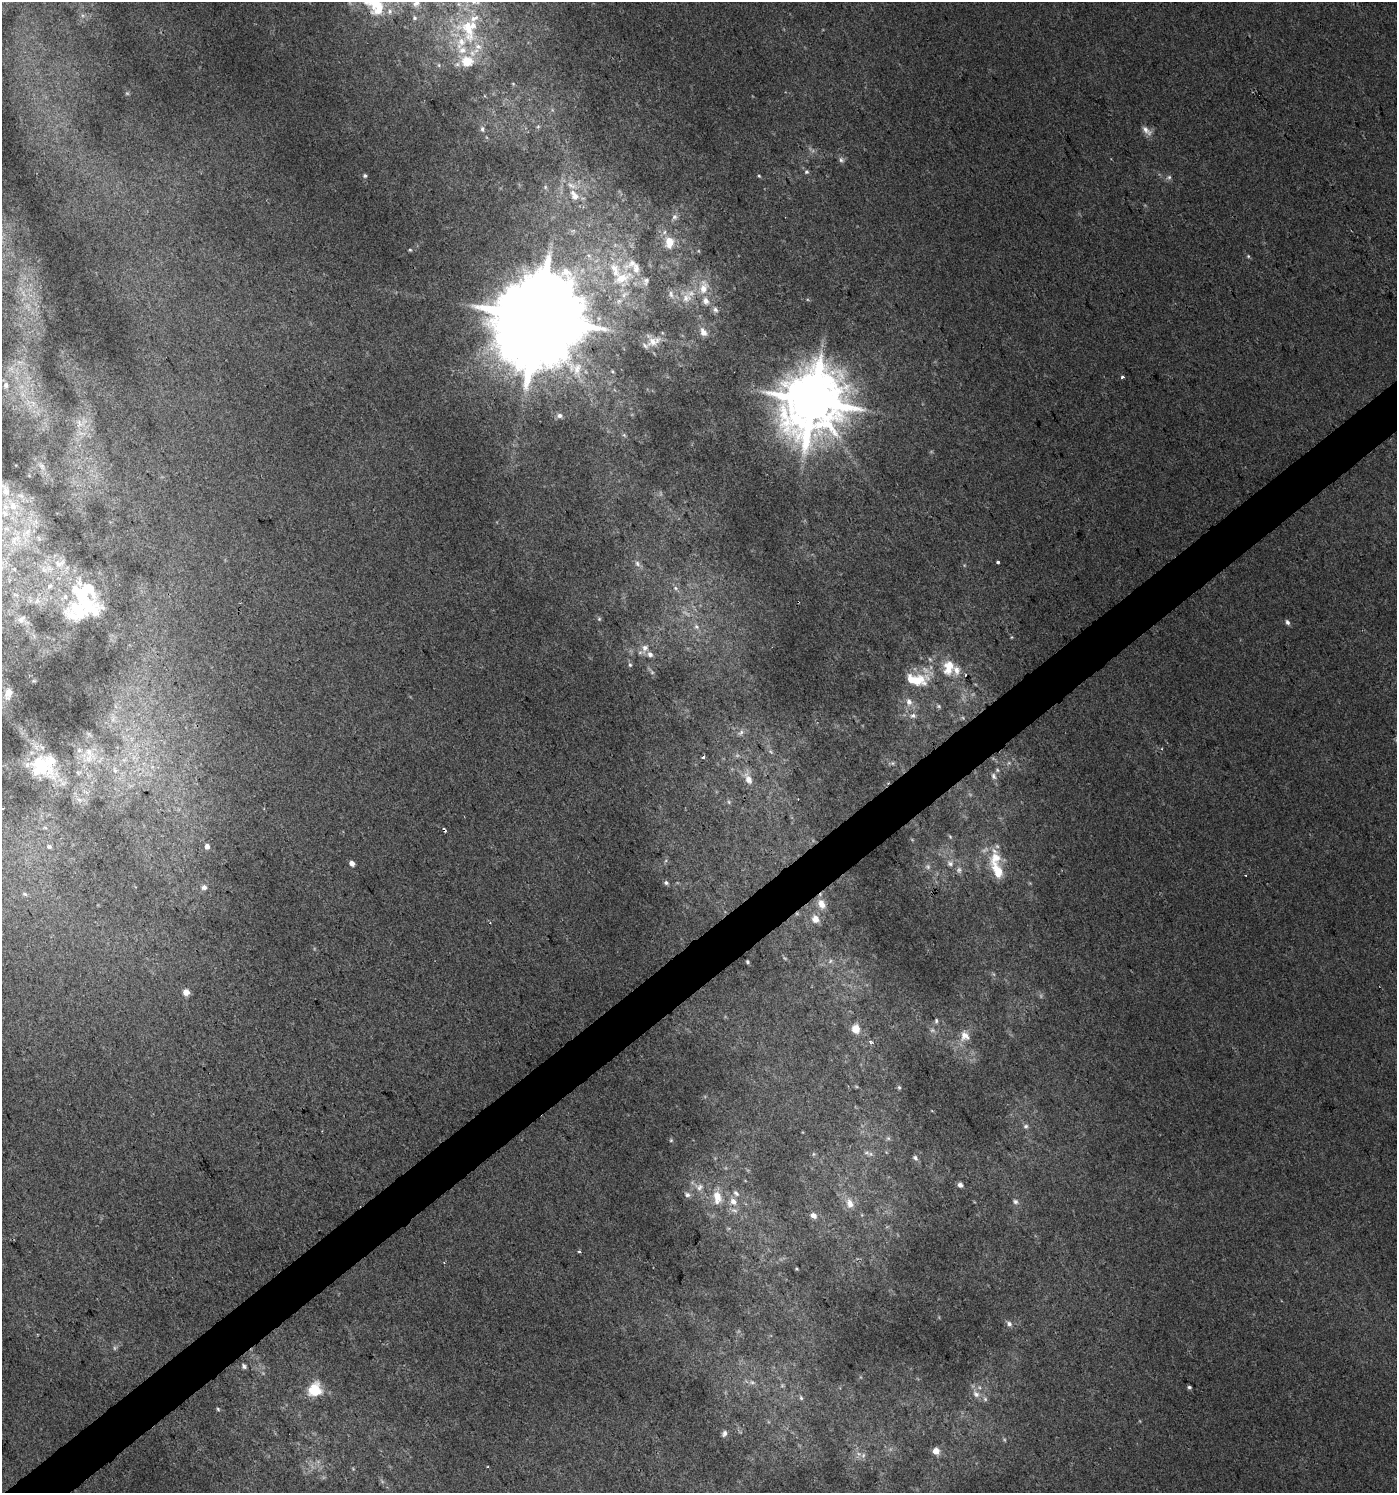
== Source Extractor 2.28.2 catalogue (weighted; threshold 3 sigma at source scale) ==
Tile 7 of 4 x 4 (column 3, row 2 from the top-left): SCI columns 2920-4314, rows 2986-4476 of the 5903 x 5967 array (HDU 1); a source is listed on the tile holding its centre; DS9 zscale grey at full resolution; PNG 1399 x 1495 px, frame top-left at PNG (2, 2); no overlay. Shown black and unused: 3% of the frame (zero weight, under 2 of 3 exposures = <1% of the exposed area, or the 3 px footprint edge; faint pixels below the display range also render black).
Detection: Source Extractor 2.28.2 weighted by HDU 2 'WHT'; one run over the whole footprint, this tile lists its part. Background 0.00676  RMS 0.0064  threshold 0.0287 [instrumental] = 3 sigma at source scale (4.5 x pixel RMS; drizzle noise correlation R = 1.50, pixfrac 1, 0.0396/0.0396 arcsec/px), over >= 5 px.
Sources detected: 165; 14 too faint to see at this stretch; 3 inside a brighter object's white glare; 3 cosmic-ray / hot-pixel residue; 1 long thin detection or spike segment (spike, bleed or trail) — not listed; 28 inside a brighter listed object's ellipse — not listed separately; the other 116 listed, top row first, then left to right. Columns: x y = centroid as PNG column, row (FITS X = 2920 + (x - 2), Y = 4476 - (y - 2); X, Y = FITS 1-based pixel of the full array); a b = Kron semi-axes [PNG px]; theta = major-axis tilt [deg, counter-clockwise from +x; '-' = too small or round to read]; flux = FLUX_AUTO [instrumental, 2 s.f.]
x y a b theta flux
416 3 12 8 34 4
376 5 58 22 -42 38
468 28 45 22 -79 43
538 126 6 3 20 0.82
482 129 8 5 -84 1.8
1146 130 16 8 -40 4.5
841 160 9 7 -18 2
806 172 6 5 - 1.3
365 176 6 5 - 1.2
759 176 5 3 - 0.74
1169 177 8 7 - 1.8
572 185 16 7 -18 6.5
545 187 6 5 - 1.2
575 196 11 10 - 6.7
674 217 8 7 - 2.3
669 242 14 11 85 10
410 250 5 4 - 0.75
1248 256 5 4 - 0.84
621 278 37 16 18 26
703 288 19 11 80 10
625 294 13 7 33 4.2
671 294 13 8 -75 3.7
686 298 17 13 47 9.8
715 310 8 7 - 2.2
537 317 26 23 -71 16000
703 332 11 8 -57 5
653 341 21 16 -1 9.8
612 371 5 4 - 0.88
1122 377 3 3 - 2
6 385 7 6 - 1.9
813 401 19 17 67 5000
559 415 8 7 - 2.4
81 423 24 12 26 9.5
624 435 7 4 -45 1.1
42 466 17 8 -54 5.7
13 505 20 13 -52 15
15 539 18 10 43 9.9
997 562 3 3 - 1.6
637 563 9 6 -54 2.4
60 564 19 12 25 11
675 588 6 5 - 1.5
37 600 9 6 64 2.6
87 605 46 28 -30 52
21 619 12 7 38 2.3
599 619 6 5 - 0.93
1287 622 6 5 - 1.9
696 627 8 6 -44 2.2
645 648 13 9 68 4.4
630 665 6 5 - 1.1
949 667 21 14 79 15
966 675 3 2 - 0.71
917 681 35 17 30 26
9 693 9 6 72 5.4
939 706 6 5 - 1.2
913 716 9 7 16 2.6
741 732 9 5 41 2
703 757 3 3 - 7.7
89 758 21 12 34 12
893 763 6 4 -90 1
40 764 38 22 -37 36
115 770 11 7 -68 3.8
997 770 6 5 - 0.97
993 776 9 6 -66 2.1
748 779 17 9 -64 6.6
79 800 9 6 -48 3.2
729 802 6 5 - 1.2
45 828 6 4 -2 1
444 830 5 3 - 1.6
950 837 6 5 - 1
49 846 7 6 - 1.6
207 846 5 4 - 3
995 858 23 17 -89 17
352 863 5 5 - 3.4
950 863 10 8 -33 4
928 867 7 5 47 1.7
959 870 9 6 -89 2.4
666 883 6 5 - 1.5
204 887 7 6 - 2.6
25 894 7 5 -18 1.3
822 904 14 9 -61 6.6
815 919 9 8 - 6.1
830 961 7 5 48 1.5
748 962 4 3 - 1
186 992 7 7 - 5.4
936 1021 8 5 82 1.3
856 1029 9 8 - 9
965 1036 14 12 -67 7.3
870 1042 6 5 - 1.4
899 1087 6 4 -67 1
1026 1126 7 7 - 1.8
888 1138 6 5 - 1.2
671 1140 5 5 - 0.81
866 1153 11 4 -4 2
915 1158 7 5 -33 1.6
960 1185 5 5 - 3.3
699 1187 13 11 5 5.8
736 1193 11 7 -49 2.9
687 1195 8 6 -24 2.3
717 1197 17 10 -84 11
733 1202 10 8 -42 5.2
1015 1202 8 7 - 2
850 1203 14 9 -72 6.3
814 1216 7 6 - 3.9
580 1252 3 3 - 1.4
797 1269 5 3 - 0.64
1009 1324 8 6 -44 2.4
244 1366 7 6 - 1.8
752 1382 8 6 -21 2.1
1189 1387 5 4 - 1.1
315 1390 6 6 - 73
976 1394 11 8 -45 4.8
801 1398 7 5 -72 1.3
218 1409 5 4 - 0.81
724 1433 8 6 60 2.3
936 1451 5 5 - 9.1
488 1466 3 2 - 0.59
Overlapping masked pixels (flux is a lower limit): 2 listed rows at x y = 376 5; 444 830
Isophote crosses this tile's border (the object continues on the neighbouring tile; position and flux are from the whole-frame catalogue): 2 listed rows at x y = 416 3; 376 5